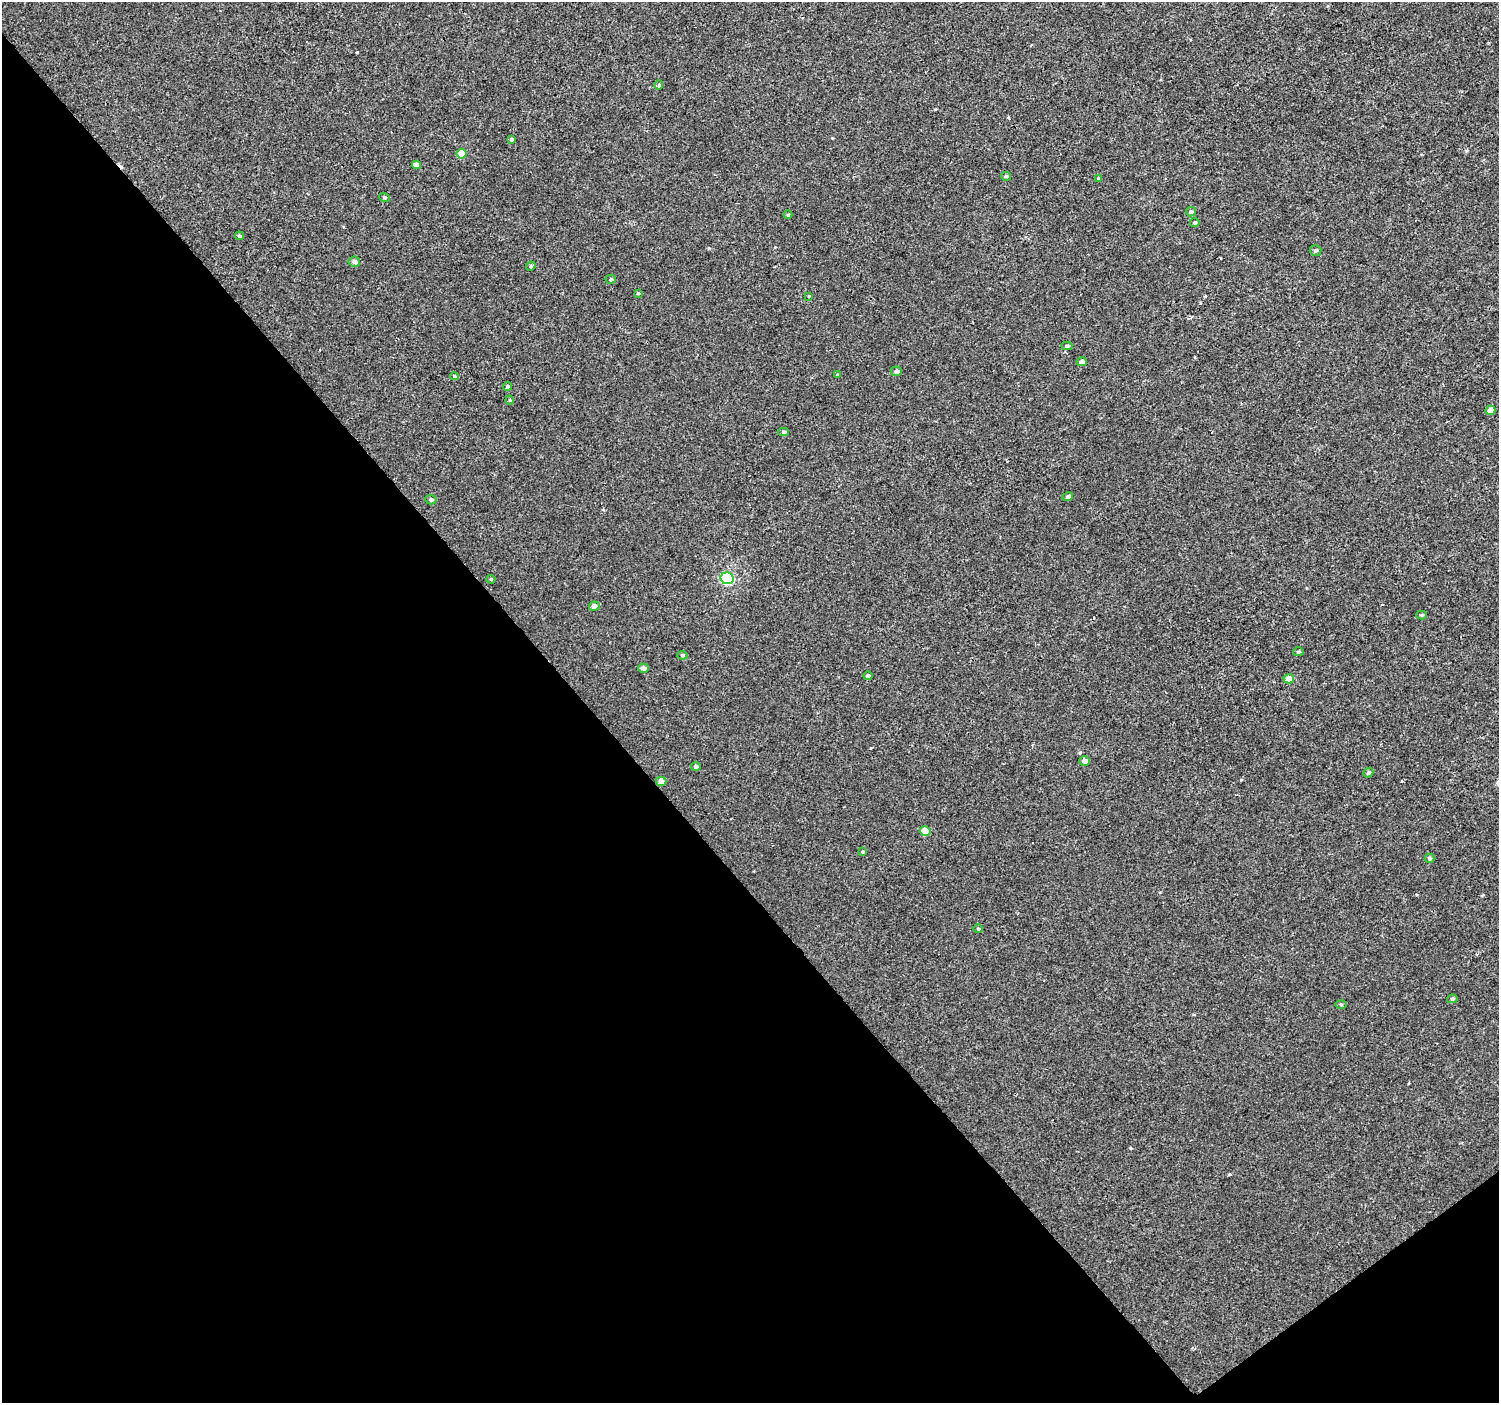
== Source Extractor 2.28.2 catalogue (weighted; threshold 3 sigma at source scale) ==
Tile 14 of 4 x 4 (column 2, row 4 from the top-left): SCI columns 1502-2998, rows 203-1603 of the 5993 x 5943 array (HDU 1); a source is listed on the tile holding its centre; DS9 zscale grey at full resolution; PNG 1501 x 1405 px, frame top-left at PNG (2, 2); each listed source drawn as its Kron ellipse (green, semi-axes under 4 px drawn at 4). Shown black and unused: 41% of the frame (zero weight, under 2 of 3 exposures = <1% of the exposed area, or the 3 px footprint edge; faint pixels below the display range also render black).
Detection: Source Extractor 2.28.2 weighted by HDU 2 'WHT'; one run over the whole footprint, this tile lists its part. Background 3.04e-04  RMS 0.0042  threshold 0.019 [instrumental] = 3 sigma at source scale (4.5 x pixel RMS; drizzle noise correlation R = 1.50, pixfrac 1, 0.0396/0.0396 arcsec/px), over >= 5 px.
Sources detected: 48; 1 cosmic-ray / hot-pixel residue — neither listed nor drawn; the other 47 listed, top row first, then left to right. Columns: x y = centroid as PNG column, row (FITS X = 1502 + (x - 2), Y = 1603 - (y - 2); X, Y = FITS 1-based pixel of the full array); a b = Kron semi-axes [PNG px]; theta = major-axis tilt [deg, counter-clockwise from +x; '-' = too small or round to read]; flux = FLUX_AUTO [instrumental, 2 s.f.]
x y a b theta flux
659 85 5 4 - 0.48
511 139 4 4 - 0.69
462 154 5 4 - 5.8
416 165 4 4 - 2.5
1006 176 5 4 - 0.76
1098 178 3 3 - 0.37
385 198 5 3 - 0.42
1191 212 5 4 - 0.82
788 215 4 4 - 0.47
1195 223 4 4 - 0.63
239 236 4 4 - 0.76
1316 250 6 5 - 0.82
354 262 6 5 - 1.1
531 266 5 4 - 0.54
611 279 5 4 - 0.49
638 293 4 3 - 0.43
809 296 3 3 - 0.3
1067 346 5 4 - 0.81
1082 362 5 4 - 1.7
896 371 5 5 - 1.4
838 375 4 4 - 0.42
454 376 4 4 - 0.45
508 386 4 4 - 0.67
510 400 4 4 - 0.4
1490 410 5 4 - 3.3
784 432 5 4 - 0.81
1068 497 5 4 - 0.99
431 500 5 5 - 0.93
727 578 6 6 - 41
491 579 4 4 - 0.41
594 606 5 4 - 2
1422 615 5 4 - 0.54
1298 652 5 4 - 0.6
682 655 5 4 - 0.6
644 668 5 4 - 1.4
868 676 4 4 - 1.2
1289 679 5 4 - 3.3
1084 761 5 4 - 1.9
696 766 5 4 - 1.1
1368 773 5 4 - 0.75
661 781 5 4 - 3.8
925 831 5 4 - 5.8
863 852 4 3 - 0.56
1430 858 5 4 - 0.8
978 929 4 4 - 0.46
1452 999 5 4 - 0.63
1341 1004 5 3 - 0.41